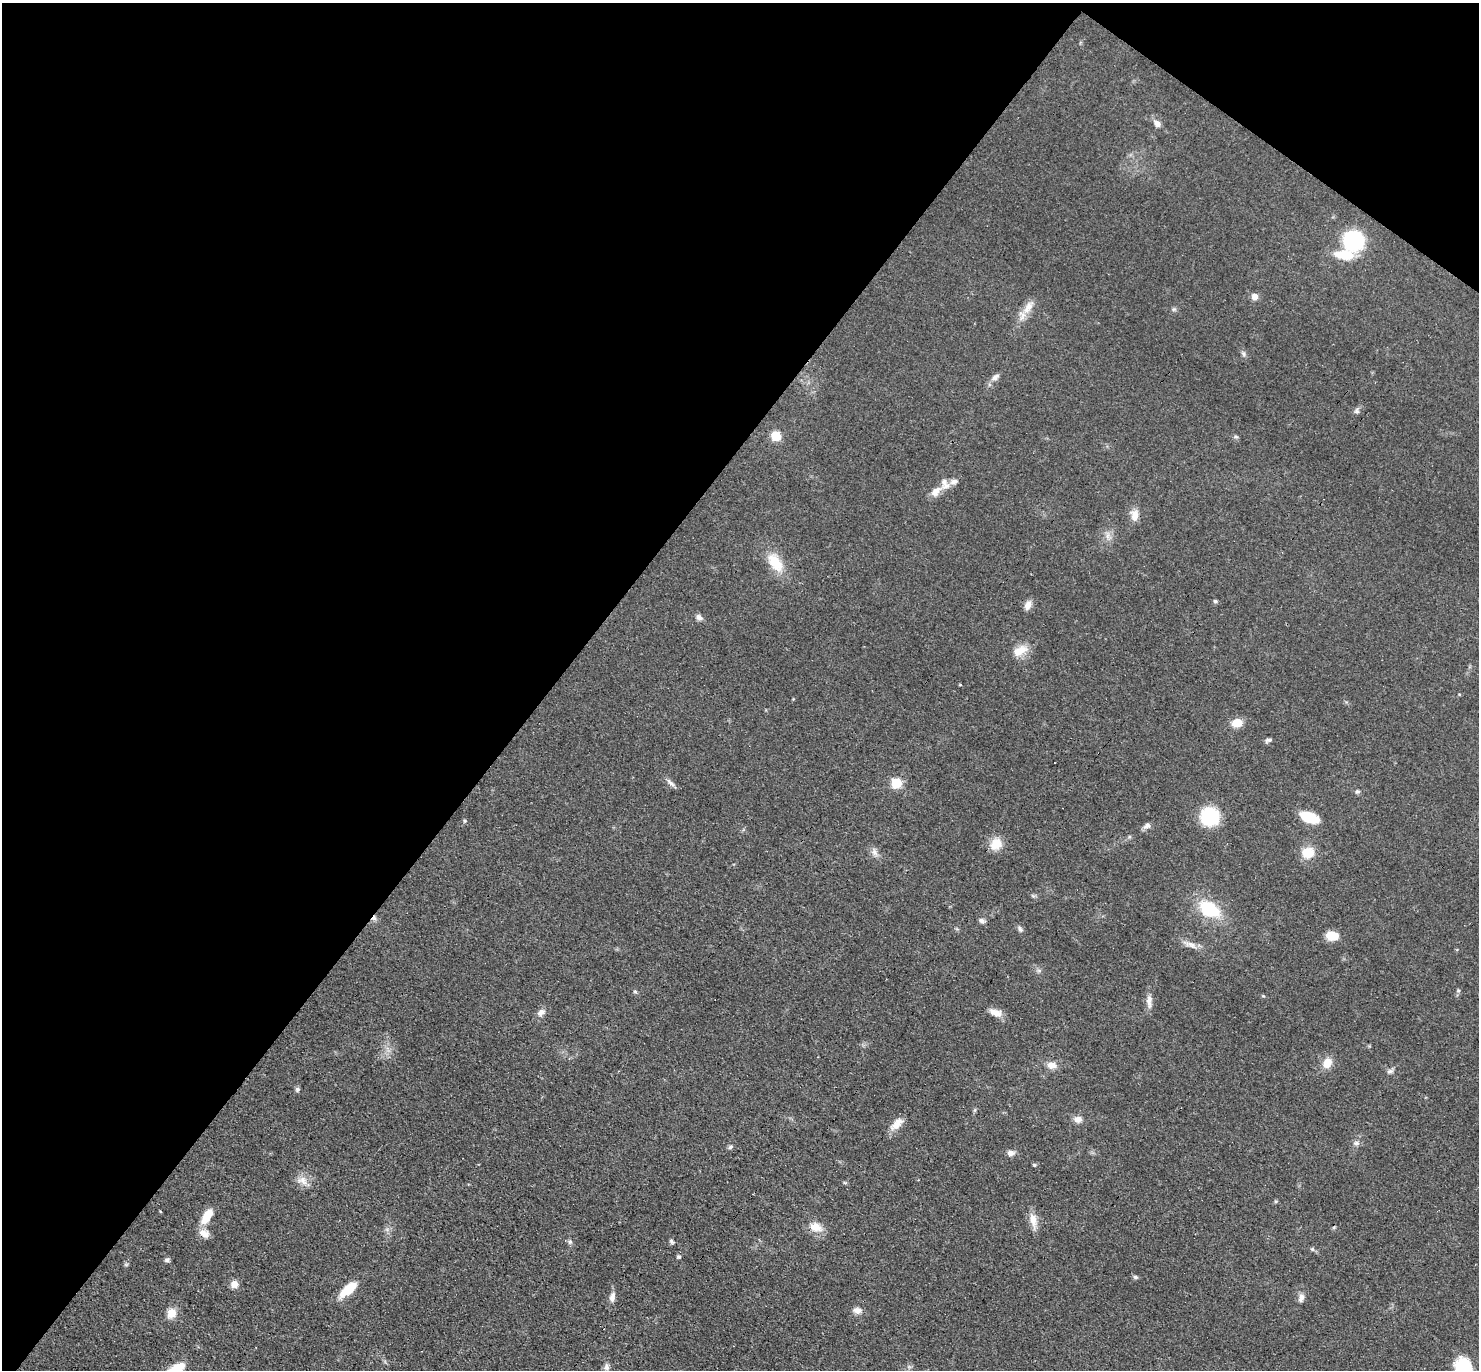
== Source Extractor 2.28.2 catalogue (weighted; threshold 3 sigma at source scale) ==
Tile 2 of 4 x 4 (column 2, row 1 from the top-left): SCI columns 1608-3084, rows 4399-5766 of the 6087 x 6078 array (HDU 1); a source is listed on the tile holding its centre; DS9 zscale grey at full resolution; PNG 1481 x 1372 px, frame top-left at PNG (2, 3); no overlay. Shown black and unused: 40% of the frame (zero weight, under 3 of 4 exposures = <1% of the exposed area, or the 3 px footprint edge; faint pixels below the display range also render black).
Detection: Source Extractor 2.28.2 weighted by HDU 2 'WHT'; one run over the whole footprint, this tile lists its part. Background 0.0608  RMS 0.0056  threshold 0.0254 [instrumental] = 3 sigma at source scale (4.5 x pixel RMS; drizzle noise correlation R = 1.50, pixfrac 1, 0.05/0.05 arcsec/px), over >= 5 px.
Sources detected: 76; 2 cosmic-ray / hot-pixel residue — not listed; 1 inside a brighter listed object's ellipse — not listed separately; the other 73 listed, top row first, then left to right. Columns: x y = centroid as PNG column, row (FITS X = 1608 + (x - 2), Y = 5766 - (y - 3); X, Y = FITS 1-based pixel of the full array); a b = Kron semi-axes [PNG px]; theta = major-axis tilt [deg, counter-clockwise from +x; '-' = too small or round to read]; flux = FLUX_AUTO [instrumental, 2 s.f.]
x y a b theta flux
1157 124 9 7 -44 3.3
1353 240 13 13 - 67
1344 255 22 11 -6 15
1255 296 7 7 - 3.4
1028 307 21 10 57 7
1174 309 6 5 - 1
1244 354 7 4 -71 1.2
995 377 10 7 36 2.7
1357 411 8 7 - 1.6
776 436 6 5 - 29
1236 437 6 4 -2 0.87
954 482 12 7 12 2.6
936 491 16 8 39 5.3
1135 515 15 10 -90 5.1
775 562 28 15 -57 14
1215 601 5 4 - 1
1028 605 12 8 66 3.8
699 617 9 6 -47 2.3
1020 650 21 11 28 8.3
1459 694 4 3 - 0.45
1237 723 11 8 11 7.8
1268 740 9 5 15 1.5
670 783 15 5 -45 2.3
896 783 6 5 - 38
1357 791 7 5 -4 1.1
1210 816 15 15 - 34
1309 817 15 7 -20 24
465 821 5 5 - 0.86
1147 826 11 7 24 2.1
996 844 14 11 54 9.4
874 852 12 7 -69 2.9
1308 853 13 11 12 11
1210 909 17 11 -30 34
982 921 7 6 - 1.8
1020 929 9 6 -61 1.5
1332 936 12 8 -10 11
1191 945 18 8 -22 4.3
1458 991 5 5 - 0.85
635 992 6 5 - 0.91
1149 1001 21 7 -89 3.9
541 1012 10 8 45 2.9
995 1013 16 8 -20 5.5
1327 1063 12 9 58 7.2
1052 1065 12 9 -3 4.6
1390 1071 9 6 15 1.7
297 1089 7 5 90 1.2
975 1110 6 4 71 0.79
1078 1119 9 8 - 3.5
897 1124 22 9 46 5.9
1357 1143 8 6 -15 1.7
730 1147 6 5 - 1.2
1011 1153 8 6 5 3.1
1034 1165 5 4 - 0.7
302 1180 16 11 -29 5.4
207 1216 20 9 59 10
1033 1221 21 9 -78 6.2
816 1227 14 9 -15 7.8
204 1233 15 10 -32 4.8
671 1240 6 4 74 1
570 1242 7 5 69 1.2
1312 1249 5 5 - 0.86
678 1257 5 5 - 1.1
167 1260 7 5 27 1.3
126 1265 6 4 0 0.77
1135 1277 6 5 - 1.1
234 1284 9 8 - 4.1
349 1289 20 8 39 16
612 1297 14 7 78 3.4
1301 1298 10 7 78 2.8
857 1310 12 8 -13 3.2
171 1313 13 11 62 5.9
607 1367 10 7 -83 2.1
1464 1370 22 14 -75 37
Isophote crosses this tile's border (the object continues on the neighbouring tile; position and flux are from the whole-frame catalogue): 1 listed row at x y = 1464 1370